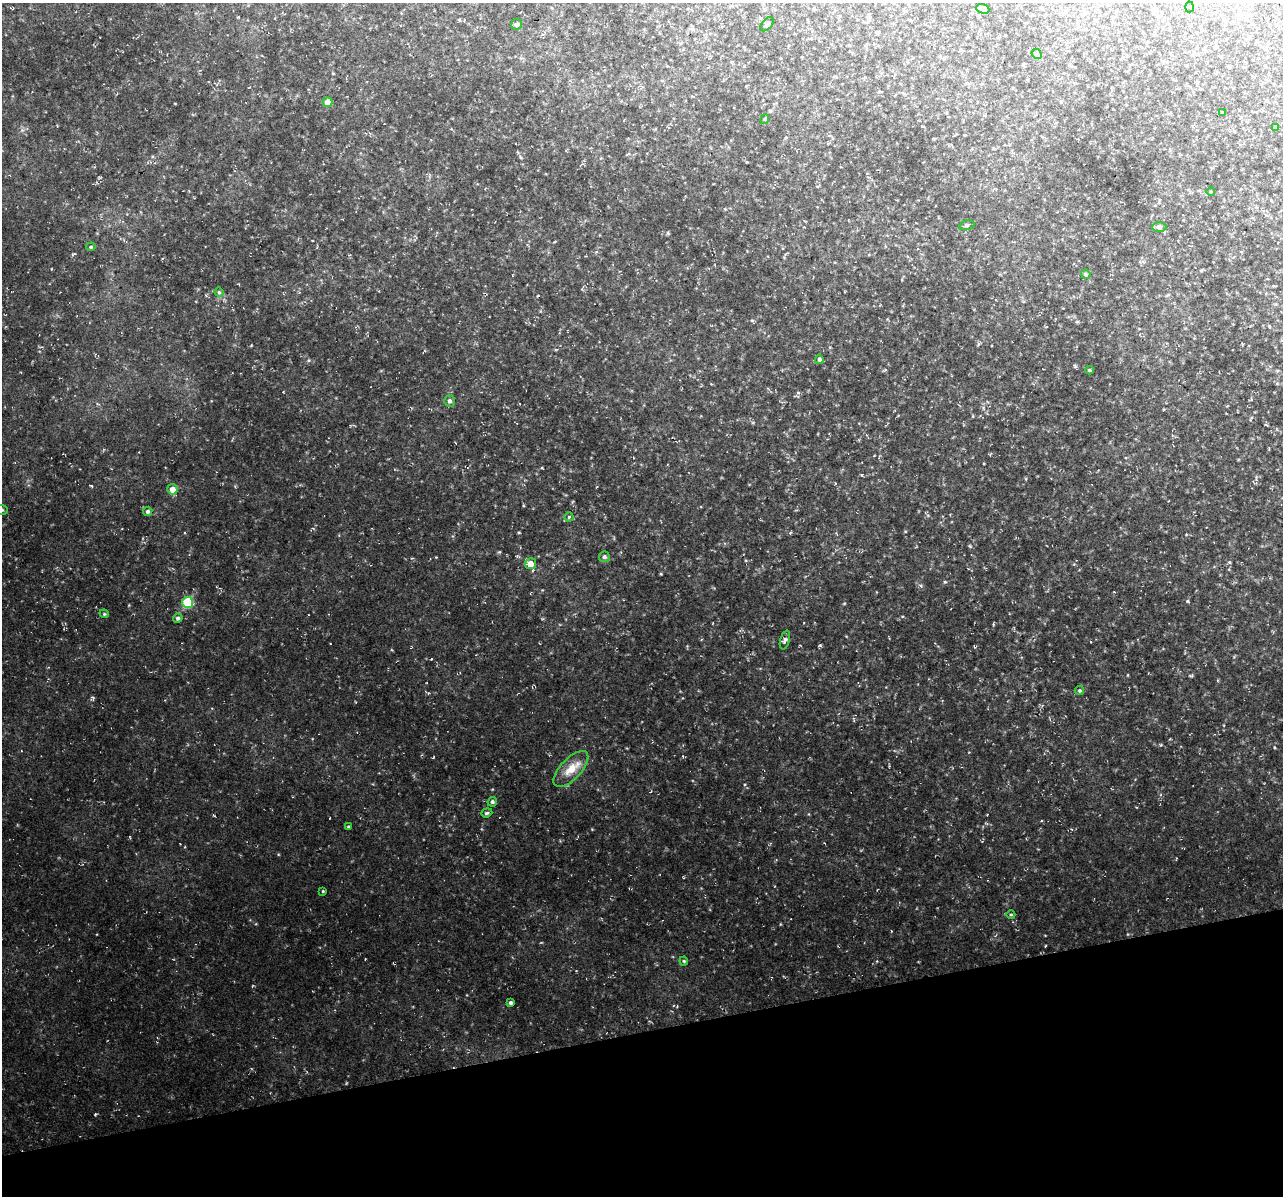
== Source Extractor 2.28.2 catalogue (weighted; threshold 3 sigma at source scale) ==
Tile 14 of 4 x 4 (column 2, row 4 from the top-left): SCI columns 1336-2616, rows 109-1302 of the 5224 x 4944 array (HDU 1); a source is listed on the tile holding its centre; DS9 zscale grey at full resolution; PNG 1285 x 1198 px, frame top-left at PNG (2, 3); each listed source drawn as its Kron ellipse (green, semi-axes under 4 px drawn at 4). Shown black and unused: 14% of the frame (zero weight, under 3 of 4 exposures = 3% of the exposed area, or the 3 px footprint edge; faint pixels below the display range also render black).
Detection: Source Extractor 2.28.2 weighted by HDU 2 'WHT'; one run over the whole footprint, this tile lists its part. Background 0.0506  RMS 0.009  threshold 0.0405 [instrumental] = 3 sigma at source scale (4.5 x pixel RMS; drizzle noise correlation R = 1.50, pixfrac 1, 0.0396/0.0396 arcsec/px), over >= 5 px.
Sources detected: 37; all 37 listed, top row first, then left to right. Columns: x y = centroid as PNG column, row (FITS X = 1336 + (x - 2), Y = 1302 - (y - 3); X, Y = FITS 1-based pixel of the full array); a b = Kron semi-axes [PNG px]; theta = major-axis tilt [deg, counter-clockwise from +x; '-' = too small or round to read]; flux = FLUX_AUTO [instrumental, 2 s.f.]
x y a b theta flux
1190 7 5 3 - 0.91
983 9 7 4 -19 5.1
517 24 5 5 - 2.2
767 24 8 5 50 1.7
1037 54 5 4 - 1.4
328 102 5 5 - 6.6
1222 113 4 4 - 0.84
765 119 5 3 - 0.84
1275 127 3 3 - 1.1
1211 192 4 3 - 0.68
967 225 8 5 17 1.6
1159 227 7 5 -1 2.1
91 247 5 4 - 1
1086 274 5 4 - 1.4
219 292 5 4 - 1.1
819 359 4 4 - 1.8
1089 370 4 3 - 1
449 401 5 5 - 2.1
172 489 5 5 - 7
2 510 6 5 - 1.5
148 511 5 4 - 1.6
569 517 4 4 - 0.99
604 557 5 5 - 1.8
531 564 5 5 - 8
188 602 5 5 - 43
104 614 4 4 - 0.85
178 618 4 4 - 1.6
785 640 9 4 74 2.1
1080 691 4 4 - 1.1
571 769 23 10 46 12
492 802 5 4 - 1.5
487 813 6 4 20 1.1
348 827 4 3 - 0.84
323 891 3 3 - 0.62
1011 915 4 3 - 0.71
684 961 4 4 - 0.89
511 1003 4 3 - 1.6
Isophote crosses this tile's border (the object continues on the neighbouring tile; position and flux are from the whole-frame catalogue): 1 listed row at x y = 2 510